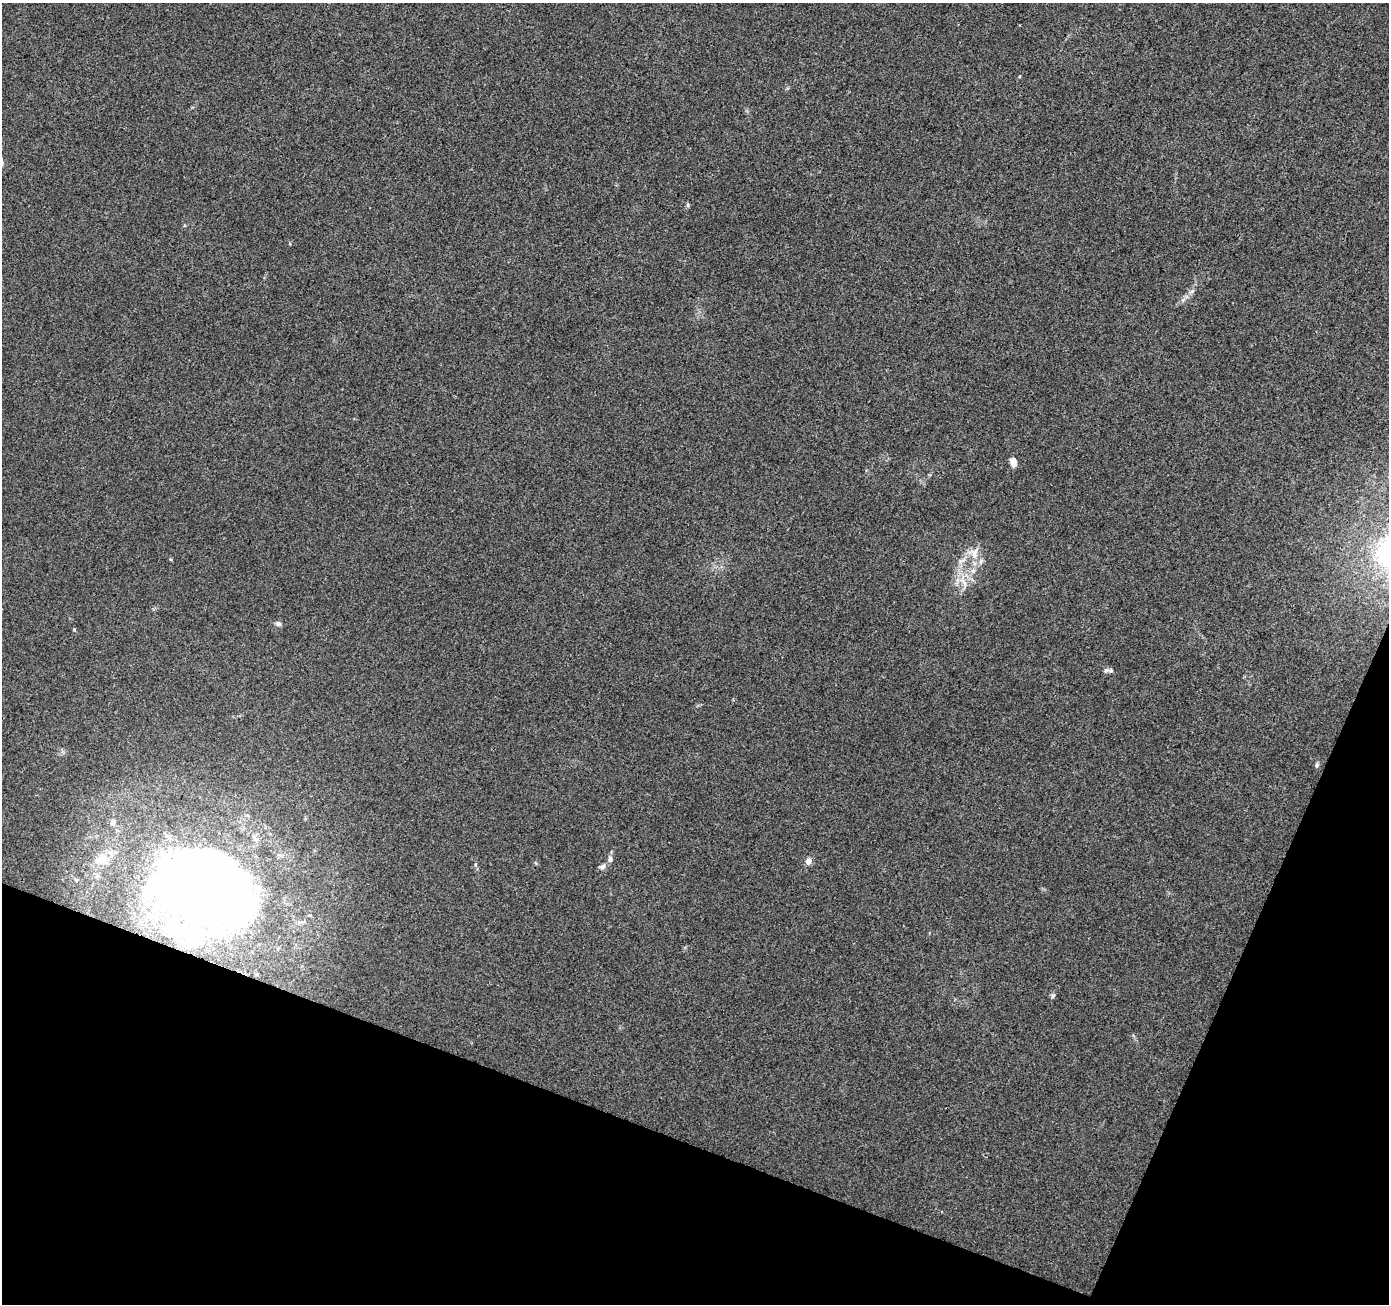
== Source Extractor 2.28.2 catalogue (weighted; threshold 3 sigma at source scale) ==
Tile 15 of 4 x 4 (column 3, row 4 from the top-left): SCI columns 2776-4162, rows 210-1511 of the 5559 x 5690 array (HDU 1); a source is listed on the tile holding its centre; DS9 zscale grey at full resolution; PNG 1391 x 1306 px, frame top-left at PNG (2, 3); no overlay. Shown black and unused: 19% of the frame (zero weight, under 3 of 4 exposures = <1% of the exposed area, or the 3 px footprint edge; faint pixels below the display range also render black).
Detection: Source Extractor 2.28.2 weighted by HDU 2 'WHT'; one run over the whole footprint, this tile lists its part. Background 0.00725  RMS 0.0028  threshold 0.0125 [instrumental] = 3 sigma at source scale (4.5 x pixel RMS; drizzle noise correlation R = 1.50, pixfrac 1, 0.0396/0.0396 arcsec/px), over >= 5 px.
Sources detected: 24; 4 inside a brighter object's white glare — not listed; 3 inside a brighter listed object's ellipse — not listed separately; the other 17 listed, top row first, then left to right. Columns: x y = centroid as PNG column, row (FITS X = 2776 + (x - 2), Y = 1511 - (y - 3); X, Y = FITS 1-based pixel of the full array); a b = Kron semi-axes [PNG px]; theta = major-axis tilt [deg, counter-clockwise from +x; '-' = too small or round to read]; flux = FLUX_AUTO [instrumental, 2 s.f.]
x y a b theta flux
688 205 6 4 90 0.39
1013 462 10 6 -72 1.9
974 553 18 13 -79 3.8
170 559 5 3 - 0.28
963 582 17 4 -54 1.6
278 624 6 6 - 0.88
74 629 4 4 - 0.28
1111 671 9 7 -14 0.9
1317 765 7 5 68 0.48
113 823 7 6 - 1
103 857 20 12 -56 4
610 859 9 6 -86 0.92
809 861 7 6 - 1.4
602 867 8 7 - 0.9
76 880 6 5 - 0.43
221 900 102 92 -31 220
1053 996 6 5 - 0.46
Overlapping masked pixels (flux is a lower limit): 1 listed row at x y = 221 900